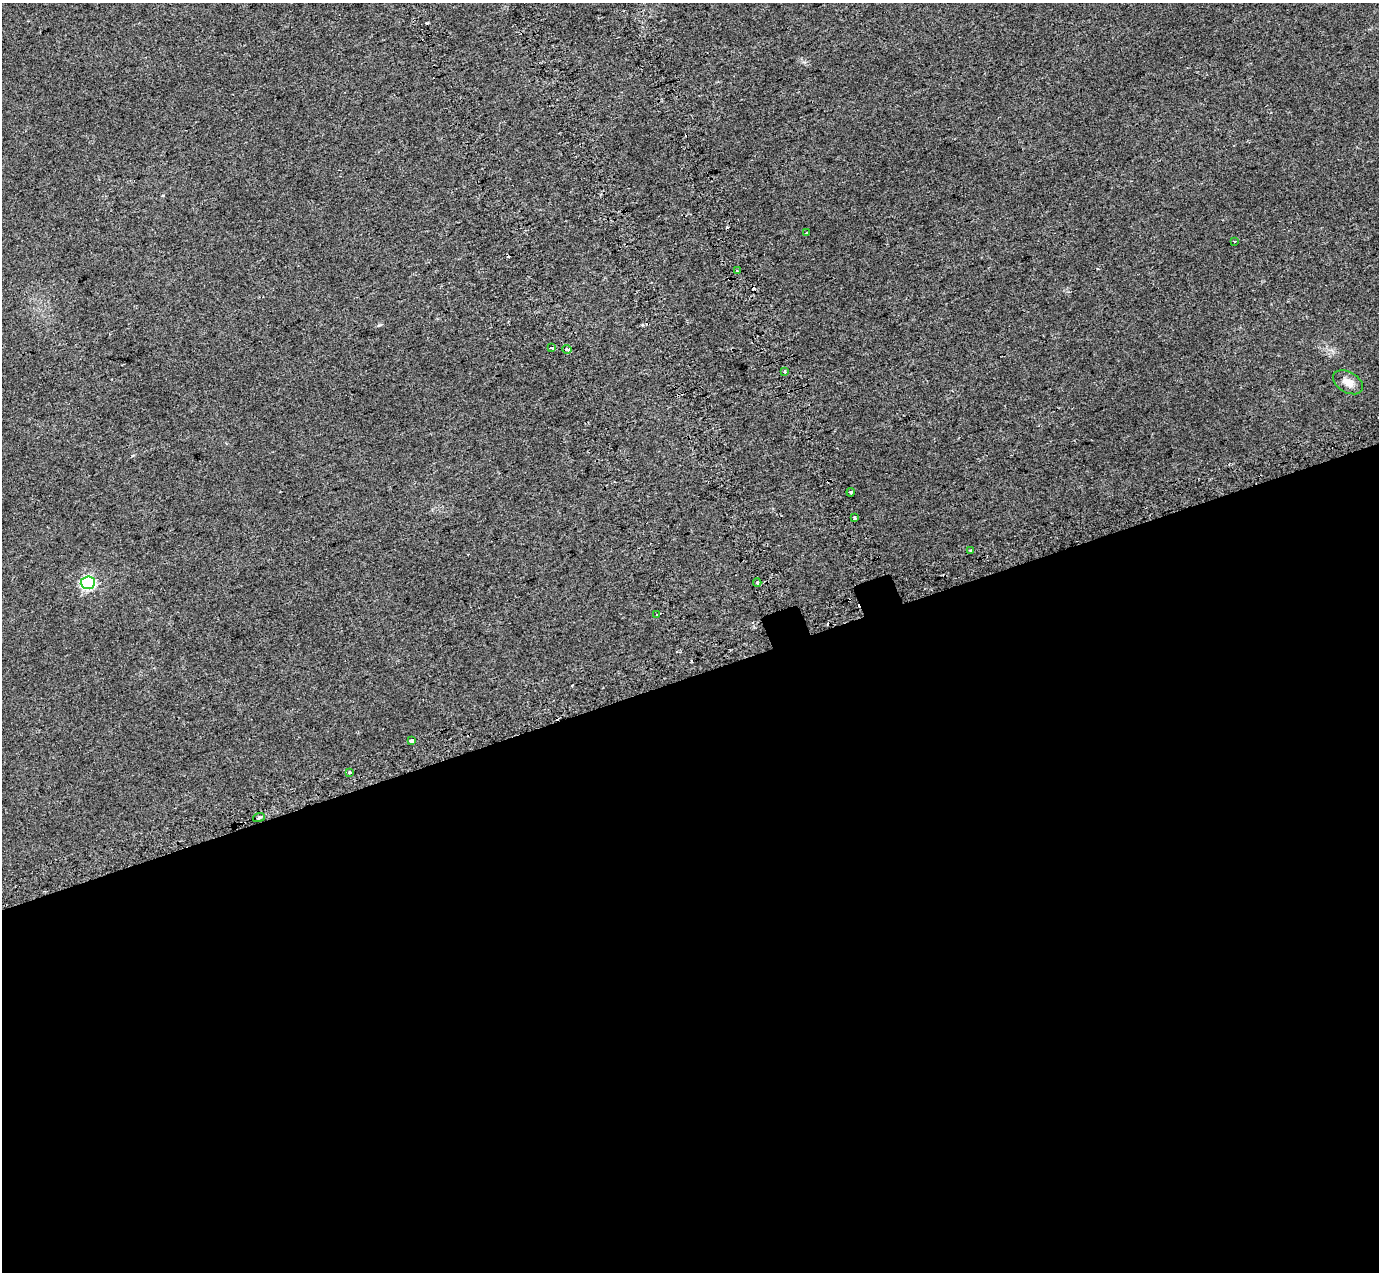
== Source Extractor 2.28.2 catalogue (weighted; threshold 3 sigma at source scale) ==
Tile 15 of 4 x 4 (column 3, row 4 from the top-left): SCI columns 2859-4235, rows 223-1492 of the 5712 x 5475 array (HDU 1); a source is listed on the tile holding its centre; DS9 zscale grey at full resolution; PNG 1381 x 1274 px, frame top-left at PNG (2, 3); each listed source drawn as its Kron ellipse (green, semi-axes under 4 px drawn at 4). Shown black and unused: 47% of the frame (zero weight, under 2 of 3 exposures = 6% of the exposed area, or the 3 px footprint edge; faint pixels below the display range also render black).
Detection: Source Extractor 2.28.2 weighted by HDU 2 'WHT'; one run over the whole footprint, this tile lists its part. Background 0.02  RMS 0.0071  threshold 0.032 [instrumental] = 3 sigma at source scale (4.5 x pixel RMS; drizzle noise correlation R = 1.50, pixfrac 1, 0.0396/0.0396 arcsec/px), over >= 5 px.
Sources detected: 24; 8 cosmic-ray / hot-pixel residue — neither listed nor drawn; the other 16 listed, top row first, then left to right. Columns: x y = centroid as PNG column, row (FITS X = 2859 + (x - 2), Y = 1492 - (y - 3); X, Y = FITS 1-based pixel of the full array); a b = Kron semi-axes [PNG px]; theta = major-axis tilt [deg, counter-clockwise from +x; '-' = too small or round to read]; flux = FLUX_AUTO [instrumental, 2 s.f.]
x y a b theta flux
807 233 3 3 - 4.4
1235 241 3 3 - 1.6
737 271 3 2 - 0.77
551 347 4 3 - 6.8
567 349 4 3 - 8
785 372 4 3 - 1.7
1348 382 16 10 -30 5.9
851 492 4 3 - 0.8
854 518 3 3 - 2.2
971 551 3 3 - 1.9
757 582 4 3 - 1.1
88 583 7 6 - 98
657 615 4 3 - 6.1
411 741 3 3 - 3.6
350 773 4 3 - 0.77
259 817 6 4 18 1
Overlapping masked pixels (flux is a lower limit): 1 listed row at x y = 567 349